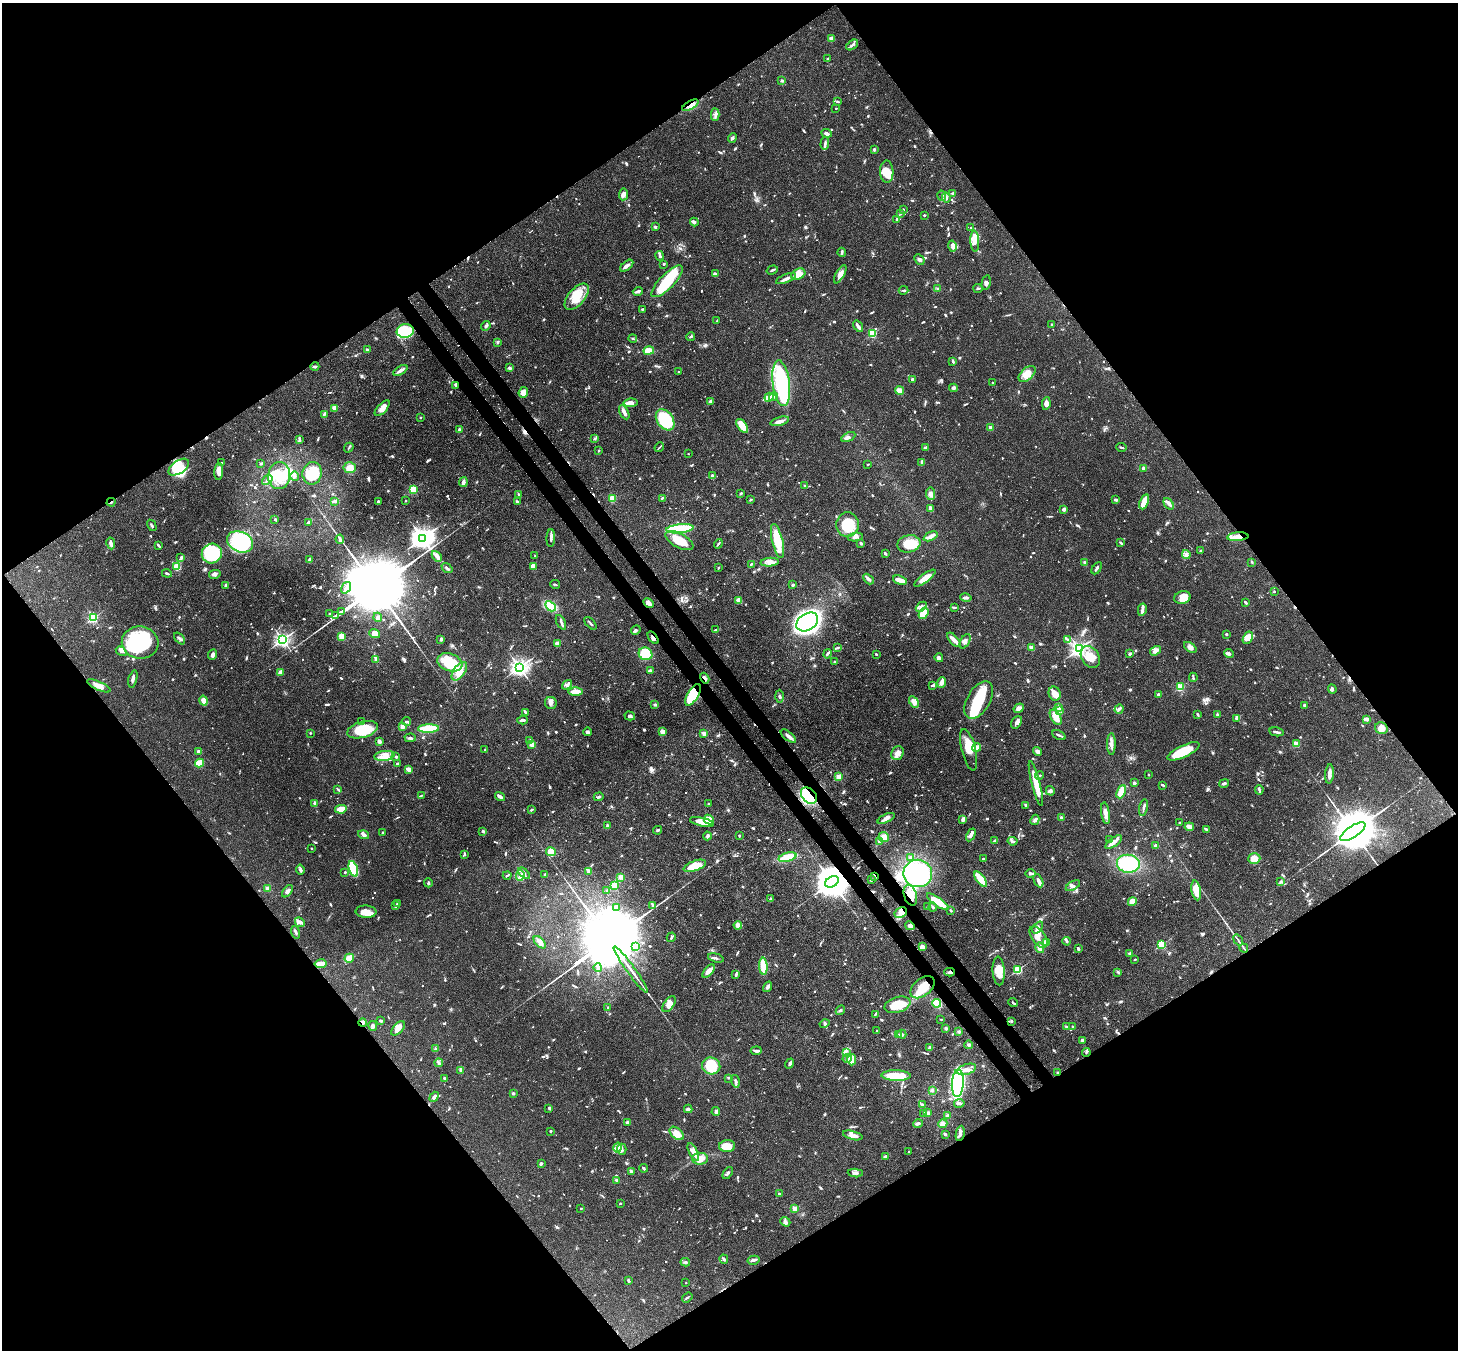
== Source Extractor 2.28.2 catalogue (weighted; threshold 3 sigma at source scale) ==
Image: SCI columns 89-5910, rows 371-5762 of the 6007 x 5984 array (HDU 1 of 3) = the unmasked area's bounding box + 8 px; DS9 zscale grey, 4 x 4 block average (1 PNG px = mean of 4 x 4 image px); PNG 1460 x 1352 px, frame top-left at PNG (2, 3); each listed source drawn as its Kron ellipse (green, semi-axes under 4 px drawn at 4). Shown black and unused: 50% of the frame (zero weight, under 3 of 4 exposures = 8% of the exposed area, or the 3 px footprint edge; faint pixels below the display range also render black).
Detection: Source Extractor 2.28.2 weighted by HDU 2 'WHT'. Background 0.117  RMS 0.0042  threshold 0.019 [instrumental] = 3 sigma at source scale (4.5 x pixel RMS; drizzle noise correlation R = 1.50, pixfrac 1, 0.05/0.05 arcsec/px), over >= 5 px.
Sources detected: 1428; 4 too faint to see at this stretch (4 x 4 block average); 18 inside a brighter object's white glare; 14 cosmic-ray / hot-pixel residue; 3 long thin detections or spike segments (spike, bleed or trail) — neither listed nor drawn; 40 coinciding with a brighter row at this scale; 125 inside a brighter listed object's ellipse — not listed separately; of the other 1224, all 500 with FLUX_AUTO >= 2.84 (the completeness limit of this list) listed and drawn (724 fainter detections not listed), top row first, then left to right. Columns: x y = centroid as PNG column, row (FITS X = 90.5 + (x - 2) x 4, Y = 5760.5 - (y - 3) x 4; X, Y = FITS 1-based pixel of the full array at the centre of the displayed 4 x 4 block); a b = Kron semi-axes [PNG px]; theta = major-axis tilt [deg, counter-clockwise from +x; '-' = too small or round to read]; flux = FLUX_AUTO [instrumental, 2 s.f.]
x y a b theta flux
832 39 3 3 - 16
852 45 7 2 38 7.6
828 59 2 2 - 4.6
782 81 2 2 - 5.8
838 101 3 2 - 3.6
690 105 9 3 30 15
836 108 2 2 - 5.2
715 115 6 2 89 7.7
827 133 5 2 - 9.5
732 138 5 3 - 4.6
825 143 6 2 87 6
874 149 3 2 - 5.9
887 172 11 6 -88 49
953 193 4 3 - 3.7
623 194 6 4 84 12
942 196 5 2 - 3.6
946 198 5 3 - 8.1
903 209 2 2 - 8.5
900 213 3 2 - 4.1
924 215 2 2 - 10
896 220 3 2 - 4
694 222 4 2 - 6.5
655 227 3 2 - 5
971 227 2 2 - 6.2
975 241 10 3 -87 14
952 246 6 3 -76 7.8
842 252 4 2 - 5.2
660 256 5 3 - 5.8
919 259 6 3 -48 7.1
664 264 2 2 - 3
627 266 8 2 39 14
772 270 6 2 19 4.9
715 274 4 3 - 3.1
798 274 7 5 27 30
840 274 10 4 60 16
786 279 10 3 22 13
667 281 21 7 45 99
986 283 7 3 78 5.8
938 288 2 2 - 2.9
978 288 4 2 - 4.7
903 290 5 2 - 3.3
638 291 5 2 - 8.5
577 297 16 8 50 68
642 309 2 2 - 2.8
717 321 2 2 - 3.3
1052 325 3 2 - 3.7
486 326 5 3 - 5.3
858 326 6 2 -55 11
405 331 8 7 - 94
873 334 2 2 - 190
691 337 4 2 - 3.2
633 338 4 2 - 3.3
498 342 3 2 - 5.6
367 350 3 3 - 4.7
649 350 5 3 - 23
953 361 4 2 - 3.8
315 367 4 2 - 4.8
510 368 4 3 - 5
400 370 8 2 32 14
679 372 2 2 - 4
1027 374 10 6 43 23
912 379 2 2 - 22
781 383 23 8 -83 330
993 383 3 2 - 2.9
456 385 4 2 - 7.4
953 388 4 4 - 6.1
900 390 5 3 - 20
523 392 5 4 - 18
769 397 5 3 - 6.3
774 397 4 2 - 3.8
710 401 4 3 - 4.1
630 403 7 4 7 16
1046 404 6 3 81 11
335 408 2 2 - 81
382 408 10 4 47 16
624 412 7 3 -61 12
324 414 4 3 - 4.8
421 417 2 2 - 7
665 420 11 8 -55 150
780 421 9 3 15 13
742 426 8 4 -55 44
990 427 2 2 - 40
459 429 3 2 - 3.4
848 437 7 4 28 7.4
595 439 4 2 - 3.1
299 440 4 2 - 3.2
659 447 5 2 - 3.5
1121 447 5 2 - 3.2
349 448 5 2 - 3
925 448 4 3 - 3.9
599 450 2 2 - 2.9
688 454 2 2 - 3.3
922 462 4 2 - 7.6
222 463 2 2 - 5.1
261 463 2 2 - 6.6
868 464 2 2 - 3.2
179 467 11 6 33 55
350 468 6 5 - 22
1143 468 2 2 - 6.8
219 471 8 3 86 24
312 473 11 9 78 50
279 476 13 11 82 62
295 476 4 2 - 4.1
712 476 4 3 - 6
267 480 6 2 40 4.6
463 482 5 3 - 8.8
805 486 3 2 - 3.7
413 489 2 2 - 150
741 493 3 2 - 4.5
519 494 4 2 - 3.4
931 494 6 4 -84 10
662 498 4 2 - 4
612 499 4 4 - 24
751 500 3 2 - 4.5
1115 500 4 2 - 4.5
334 501 3 2 - 12
406 501 2 2 - 7.2
517 501 3 2 - 2.9
111 502 4 2 - 3
378 502 4 3 - 5.9
1144 502 8 3 68 45
1169 504 6 3 -52 6.9
931 509 4 2 - 13
1064 509 2 2 - 11
275 519 3 2 - 3.1
308 522 3 2 - 5.3
152 525 6 2 -60 4.8
847 525 12 11 - 110
680 529 14 4 6 130
931 536 7 4 25 11
855 537 7 3 7 8.1
1238 537 10 4 4 34
422 538 4 3 - 2400
551 538 9 2 89 9.8
340 539 4 3 - 6.6
679 540 16 7 -28 74
777 541 17 5 -76 77
240 542 13 10 -23 210
111 543 6 2 -79 14
861 543 3 2 - 5.7
1121 543 3 2 - 7.3
718 544 5 2 - 3.7
909 544 11 8 12 57
158 545 4 2 - 4.8
1200 551 2 2 - 5
212 554 10 9 - 260
885 554 3 2 - 4.7
1186 555 4 4 - 7.6
437 556 6 4 -49 11
535 556 2 2 - 3.8
181 557 3 3 - 3.5
309 559 4 2 - 5.1
770 562 9 3 5 13
1085 562 3 3 - 4.3
1252 562 3 2 - 3.3
751 564 3 2 - 3.8
533 566 4 3 - 12
177 567 4 3 - 36
447 568 6 2 -39 7.2
718 568 2 2 - 3.1
1097 568 7 2 58 6.8
167 573 5 2 - 5.3
215 574 6 4 13 7.1
925 578 13 4 37 29
868 579 6 3 -47 7.5
900 580 7 2 -18 44
555 584 5 2 - 3
225 585 2 2 - 5.5
793 585 2 2 - 8.9
346 588 6 3 55 8.3
1274 591 2 2 - 2.9
1182 597 8 6 17 30
966 598 6 2 -13 5.4
739 600 3 2 - 37
1245 602 3 2 - 6.6
649 603 6 4 -29 12
550 606 6 4 -45 52
921 607 6 3 42 6.4
954 607 4 2 - 3.2
1142 610 6 3 78 7.4
341 611 4 2 - 1100
329 613 2 2 - 3.1
923 613 6 4 57 54
336 615 4 2 - 1100
378 617 4 4 - 6.4
93 618 2 2 - 350
561 622 8 2 -63 6.3
807 622 12 8 33 1800
590 623 8 2 -48 4.4
636 630 5 3 - 5.3
716 630 4 2 - 6.6
375 633 5 4 - 19
1226 634 2 2 - 4.5
341 636 2 2 - 93
180 638 7 2 -46 5.6
653 638 7 2 -53 6.9
1248 638 6 4 61 13
441 639 3 2 - 8.2
282 640 2 2 - 930
954 640 8 3 -48 17
1068 640 4 2 - 3.1
965 641 8 4 60 10
140 642 18 16 -8 200
557 644 2 2 - 66
1190 647 7 4 -36 11
837 648 3 2 - 3.4
1031 648 3 2 - 11
1079 649 3 2 - 1100
121 651 6 4 -33 6.8
1155 651 6 4 33 12
646 654 7 6 - 73
828 654 5 2 - 5.6
876 654 2 2 - 9.6
1130 654 2 2 - 23
1229 654 5 3 - 6.6
212 655 5 3 - 7.4
1090 657 12 8 -56 39
939 658 4 3 - 12
376 659 4 2 - 6.8
450 662 13 8 -17 100
835 662 3 3 - 4.1
519 667 3 3 - 1200
459 671 11 5 55 33
650 671 3 2 - 9.9
280 672 4 2 - 15
1193 677 5 2 - 3.5
705 678 5 3 - 6.9
133 679 9 3 74 9.3
942 683 5 4 - 9.9
567 685 6 2 37 4.6
933 685 4 2 - 6.2
99 686 13 4 -24 21
1180 687 2 2 - 200
1332 689 4 2 - 6.5
576 691 7 3 0 29
1055 694 7 6 - 23
693 695 12 5 59 160
1158 695 2 2 - 28
780 696 6 2 -87 4.6
979 700 20 11 59 96
204 701 5 3 - 34
914 702 6 3 -60 16
551 703 6 6 - 10
655 705 3 2 - 3.1
1304 705 2 2 - 4.5
1019 708 5 3 - 11
1058 708 4 2 - 3.3
1119 709 5 2 - 7.5
1060 711 4 3 - 5.1
525 712 4 3 - 3.7
1197 714 3 2 - 3.1
1217 715 3 2 - 5.8
630 716 5 3 - 6.1
1056 717 8 5 -60 31
1237 718 4 4 - 6.2
1367 719 4 3 - 9.6
523 720 5 2 - 6.8
362 721 2 2 - 3.7
406 721 5 2 - 4.7
1016 722 7 5 57 10
403 726 4 3 - 15
1381 728 6 5 - 19
428 729 10 3 2 86
362 730 16 8 15 100
587 732 4 3 - 5.6
662 732 3 2 - 33
1276 732 7 2 -11 6.7
310 733 2 2 - 6.1
704 733 2 2 - 69
1059 735 7 2 -25 5.3
788 736 9 3 -39 14
410 738 5 3 - 5.6
379 741 3 2 - 13
530 741 4 2 - 5.7
532 744 4 3 - 16
1111 744 11 3 -89 15
1296 744 2 2 - 97
977 747 4 3 - 13
485 750 2 2 - 4.4
969 750 21 7 -76 48
198 751 2 2 - 28
1037 751 5 3 - 11
1183 751 17 6 25 88
897 753 7 6 - 16
385 756 10 5 7 22
396 757 3 2 - 4.6
199 763 4 3 - 44
398 764 3 2 - 4
409 769 3 3 - 24
1329 774 9 3 85 14
1040 775 5 2 - 3.9
1148 775 2 2 - 4.3
838 777 2 2 - 86
1036 783 23 3 -75 67
1134 783 3 3 - 4.1
1224 783 5 3 - 5.9
1163 785 3 2 - 5.1
338 790 4 2 - 3.2
1259 790 5 2 - 4
1050 791 5 4 - 8.2
1121 792 7 3 66 57
421 795 4 2 - 4.1
500 796 5 2 - 12
809 796 9 6 -47 130
599 797 5 2 - 5.1
314 803 3 2 - 6.6
709 804 2 2 - 2.9
1026 805 2 2 - 11
1144 808 8 2 79 5.9
341 809 6 3 11 43
532 810 2 2 - 5.2
1105 813 11 3 -81 22
886 818 9 3 25 11
1061 818 2 2 - 23
709 819 5 4 - 27
963 819 3 2 - 14
1035 820 5 3 - 6.8
702 822 12 4 -13 25
1180 823 2 2 - 4
607 826 3 2 - 3.6
1189 827 5 2 - 27
1206 829 3 2 - 5.7
657 830 4 2 - 3.2
483 831 3 3 - 3.7
1353 832 14 5 33 23000
382 833 3 2 - 3.3
364 835 6 3 -18 8.5
971 835 7 3 62 11
707 836 4 3 - 5.1
739 836 2 2 - 4.1
884 837 5 4 - 19
1110 840 3 2 - 2.9
879 841 2 2 - 14
995 841 3 2 - 5.8
1012 841 5 3 - 5
1114 842 10 3 37 26
1155 846 2 2 - 28
311 848 2 2 - 6
551 852 5 4 - 44
464 854 4 2 - 4.6
787 857 9 3 16 76
910 858 3 2 - 10
983 859 2 2 - 3.1
1254 859 6 5 - 29
1128 864 11 9 -6 150
695 866 12 5 20 53
353 869 8 4 -72 100
300 870 5 3 - 6.7
345 872 2 2 - 3.1
589 872 3 3 - 6.2
524 873 7 3 -44 8.4
918 873 14 13 - 230
1031 873 5 2 - 11
545 874 3 2 - 5.2
507 875 4 2 - 4.4
520 875 5 3 - 8.8
874 876 4 2 - 3.1
621 877 2 2 - 70
980 879 9 3 -52 73
871 880 3 2 - 2.9
1038 881 7 2 -64 14
1281 881 4 2 - 3.4
832 882 7 5 30 8600
428 883 4 2 - 4.2
614 886 2 2 - 230
1073 886 8 4 31 8.8
267 888 2 2 - 71
1196 890 10 4 -80 50
288 891 7 4 51 9.6
607 891 2 2 - 3.2
910 895 11 6 -73 37
770 899 4 2 - 4.1
938 902 13 3 -36 71
1132 902 4 3 - 30
397 904 3 2 - 6.1
653 905 4 2 - 2.8
396 906 3 2 - 4.7
928 906 3 2 - 4.6
616 907 3 2 - 3.4
933 907 4 2 - 3.4
951 910 3 2 - 3.4
366 912 10 6 -3 30
901 913 6 5 - 15
300 922 5 3 - 8.1
738 925 4 3 - 16
910 926 5 3 - 14
1038 927 7 4 49 10
296 932 6 2 -72 5.3
671 937 5 2 - 3.3
1039 937 12 6 -54 22
1238 940 6 2 -53 3.9
1066 941 4 2 - 4
540 942 8 3 -45 15
1046 942 2 2 - 84
1162 945 2 2 - 230
636 947 2 2 - 60
922 947 4 3 - 14
1040 948 5 4 - 15
1244 948 4 2 - 3.3
1078 949 4 2 - 4.2
1130 953 4 2 - 4.2
349 958 5 2 - 63
716 958 8 2 -16 5.7
1135 959 2 2 - 2.9
320 964 6 3 10 33
763 966 8 3 -86 58
598 968 4 2 - 3.8
631 970 28 2 -54 25
1018 970 2 2 - 250
709 971 8 3 48 19
999 971 14 6 -87 43
950 972 5 3 - 7
1118 972 4 2 - 3.7
736 975 4 2 - 5.7
768 987 5 3 - 6
922 987 14 8 40 45
936 1003 4 3 - 58
1013 1003 5 2 - 5.6
669 1004 9 5 55 21
897 1005 13 7 18 64
608 1007 2 2 - 7.1
840 1010 5 2 - 4
875 1014 4 2 - 3.5
941 1019 2 2 - 3
381 1021 3 2 - 5.8
1011 1021 2 2 - 4.4
363 1023 4 3 - 5.8
824 1024 5 4 - 4.9
373 1026 5 3 - 7.8
1067 1027 3 3 - 3.5
1073 1027 3 2 - 3.2
398 1028 8 4 48 19
946 1028 4 3 - 3.4
877 1031 2 2 - 3.9
959 1032 4 3 - 4
902 1034 4 3 - 4.4
898 1035 4 2 - 4.5
1082 1040 3 2 - 4.9
969 1045 4 3 - 4.6
930 1048 4 3 - 8.6
435 1049 3 2 - 3.5
756 1051 5 3 - 5.5
846 1052 4 2 - 3.3
1086 1052 4 2 - 3.8
847 1058 5 2 - 5
852 1060 5 4 - 12
439 1063 4 3 - 4.9
790 1063 5 3 - 5.5
711 1066 9 8 - 75
967 1069 10 5 19 17
461 1071 4 3 - 8.8
1058 1073 3 2 - 5.2
896 1076 14 5 -1 74
444 1078 2 2 - 8.2
728 1078 3 2 - 3.1
735 1081 6 2 -76 6.1
958 1083 14 6 86 370
932 1090 4 3 - 4
513 1093 2 2 - 16
434 1097 5 2 - 9
959 1103 5 3 - 6.1
922 1104 2 2 - 8.8
549 1108 3 3 - 3.8
688 1109 4 3 - 4.3
716 1111 4 4 - 9.1
928 1113 2 2 - 9.7
924 1114 3 2 - 3.1
947 1115 4 2 - 4.9
628 1123 4 3 - 6.9
918 1123 5 3 - 6.1
943 1124 4 3 - 8.5
550 1131 2 2 - 7.9
677 1133 8 5 -41 31
960 1133 8 3 79 9.4
945 1134 3 2 - 4
853 1135 10 3 -14 12
727 1146 8 6 5 33
617 1148 5 4 - 10
622 1149 5 4 - 10
693 1152 10 4 -63 24
909 1152 2 2 - 3.5
886 1156 3 2 - 5.5
700 1159 8 6 3 22
541 1164 4 3 - 4
644 1168 4 2 - 4.3
631 1171 3 2 - 6.6
728 1173 7 2 56 6.1
855 1173 7 4 -3 8.4
616 1180 3 2 - 3.4
779 1194 2 2 - 20
620 1204 2 2 - 6.9
581 1209 2 2 - 3
795 1209 2 2 - 82
785 1222 5 4 - 7.4
724 1259 4 2 - 5
753 1260 6 2 13 9.4
685 1262 4 3 - 4.7
628 1281 3 2 - 4.6
686 1283 2 2 - 4.5
687 1297 6 2 37 3.7
Overlapping masked pixels (flux is a lower limit): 15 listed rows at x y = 690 105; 456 385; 111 502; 1238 537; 649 603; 653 638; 705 678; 693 695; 809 796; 874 876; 832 882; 910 895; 950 972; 363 1023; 1058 1073
Diffuse or blended objects may show on this block-average render without a row.